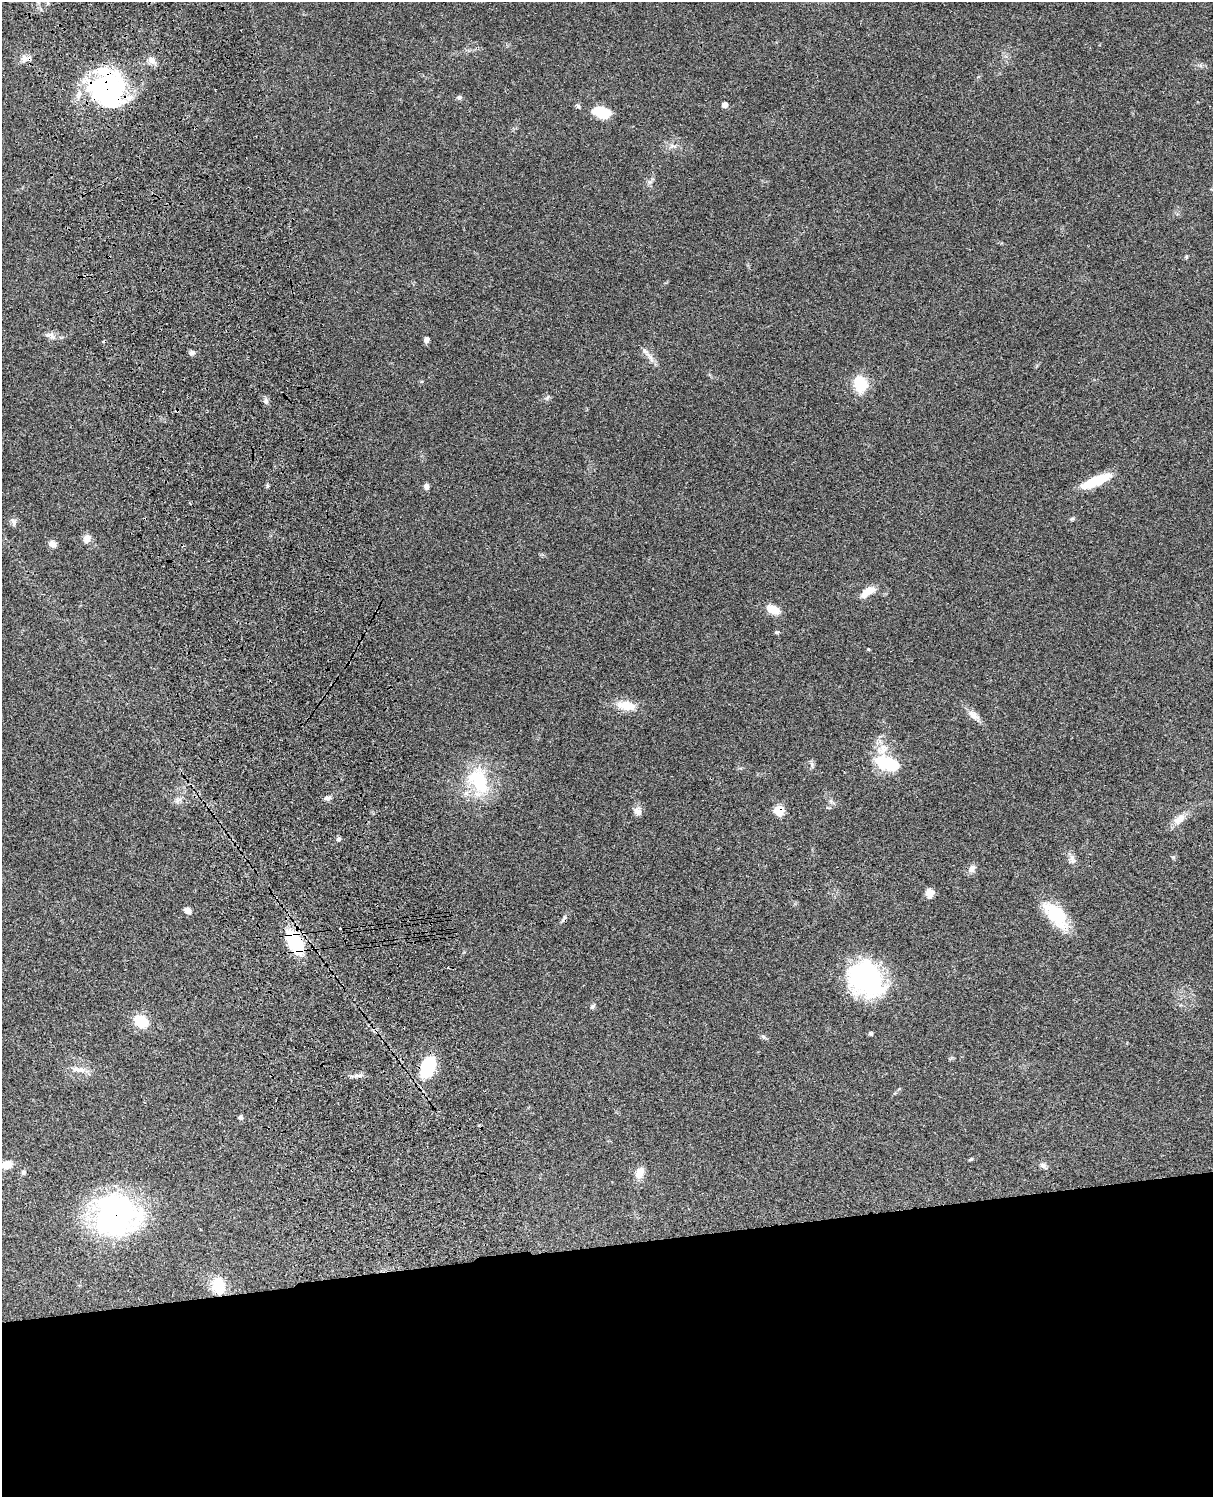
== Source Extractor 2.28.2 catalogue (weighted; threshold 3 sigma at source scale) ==
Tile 11 of 4 x 3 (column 3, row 3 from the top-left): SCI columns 2545-3755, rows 278-1772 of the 5086 x 4927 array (HDU 1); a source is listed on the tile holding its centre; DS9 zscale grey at full resolution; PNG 1215 x 1499 px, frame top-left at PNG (2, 2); no overlay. Shown black and unused: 17% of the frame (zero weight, under 3 of 4 exposures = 6% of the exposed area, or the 3 px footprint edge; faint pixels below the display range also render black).
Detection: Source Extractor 2.28.2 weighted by HDU 2 'WHT'; one run over the whole footprint, this tile lists its part. Background 0.0923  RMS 0.0062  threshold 0.0278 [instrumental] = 3 sigma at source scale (4.5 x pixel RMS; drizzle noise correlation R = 1.50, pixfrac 1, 0.05/0.05 arcsec/px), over >= 5 px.
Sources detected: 58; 2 inside a brighter object's white glare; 2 cosmic-ray / hot-pixel residue — not listed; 1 inside a brighter listed object's ellipse — not listed separately; the other 53 listed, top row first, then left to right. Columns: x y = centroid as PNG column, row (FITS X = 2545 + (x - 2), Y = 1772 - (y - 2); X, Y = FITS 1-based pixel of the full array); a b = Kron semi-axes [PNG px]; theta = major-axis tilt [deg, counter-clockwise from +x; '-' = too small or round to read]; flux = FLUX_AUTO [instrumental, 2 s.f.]
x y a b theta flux
24 58 8 7 - 2.7
151 60 10 8 -63 3.4
109 88 37 34 -33 98
459 97 7 6 - 1.3
725 105 5 5 - 3.9
601 112 21 12 -14 14
673 146 10 4 -17 1.9
51 336 15 8 -25 3.3
426 340 6 6 - 2.1
644 351 9 6 -44 2.3
192 353 8 6 11 1.7
860 384 21 16 -73 14
266 401 8 6 -79 1.8
1096 481 33 9 23 21
426 486 7 6 - 2.1
14 522 10 7 -59 2
87 539 11 9 62 3.7
52 544 8 7 - 3.6
867 592 19 8 32 7.5
773 609 16 9 -23 7.6
626 706 27 12 -10 9.9
973 715 17 8 -42 4.5
892 764 22 16 -22 21
478 781 38 23 -59 33
328 798 8 6 18 1.9
177 800 7 4 72 1.5
779 810 6 6 - 25
637 811 11 10 - 3.1
1179 819 18 10 32 5.9
338 839 6 5 - 1.2
1071 858 8 5 46 1.8
972 869 11 7 58 2.9
929 893 9 7 87 4.8
188 911 7 6 - 3.2
1056 915 37 17 -47 25
340 928 3 2 - 0.96
294 942 27 13 -63 34
867 979 40 31 -46 87
592 1006 10 4 47 1.2
141 1021 16 12 -31 14
871 1034 6 5 - 0.96
763 1037 7 5 -62 1.1
428 1067 19 11 66 36
78 1069 21 7 -7 4.8
358 1076 11 4 5 2.2
240 1117 6 5 - 1.6
971 1159 6 4 44 0.7
7 1165 10 8 14 6.9
1043 1165 9 6 -30 1.9
23 1172 7 6 - 1.4
640 1172 14 9 73 5.8
116 1215 40 36 13 160
218 1286 19 14 -80 15
Overlapping masked pixels (flux is a lower limit): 5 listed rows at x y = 24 58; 109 88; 779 810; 294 942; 116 1215
Unlisted compact peaks at least as high as the median listed source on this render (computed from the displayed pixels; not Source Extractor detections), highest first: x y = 868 649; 267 486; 547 398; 1173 857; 812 764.